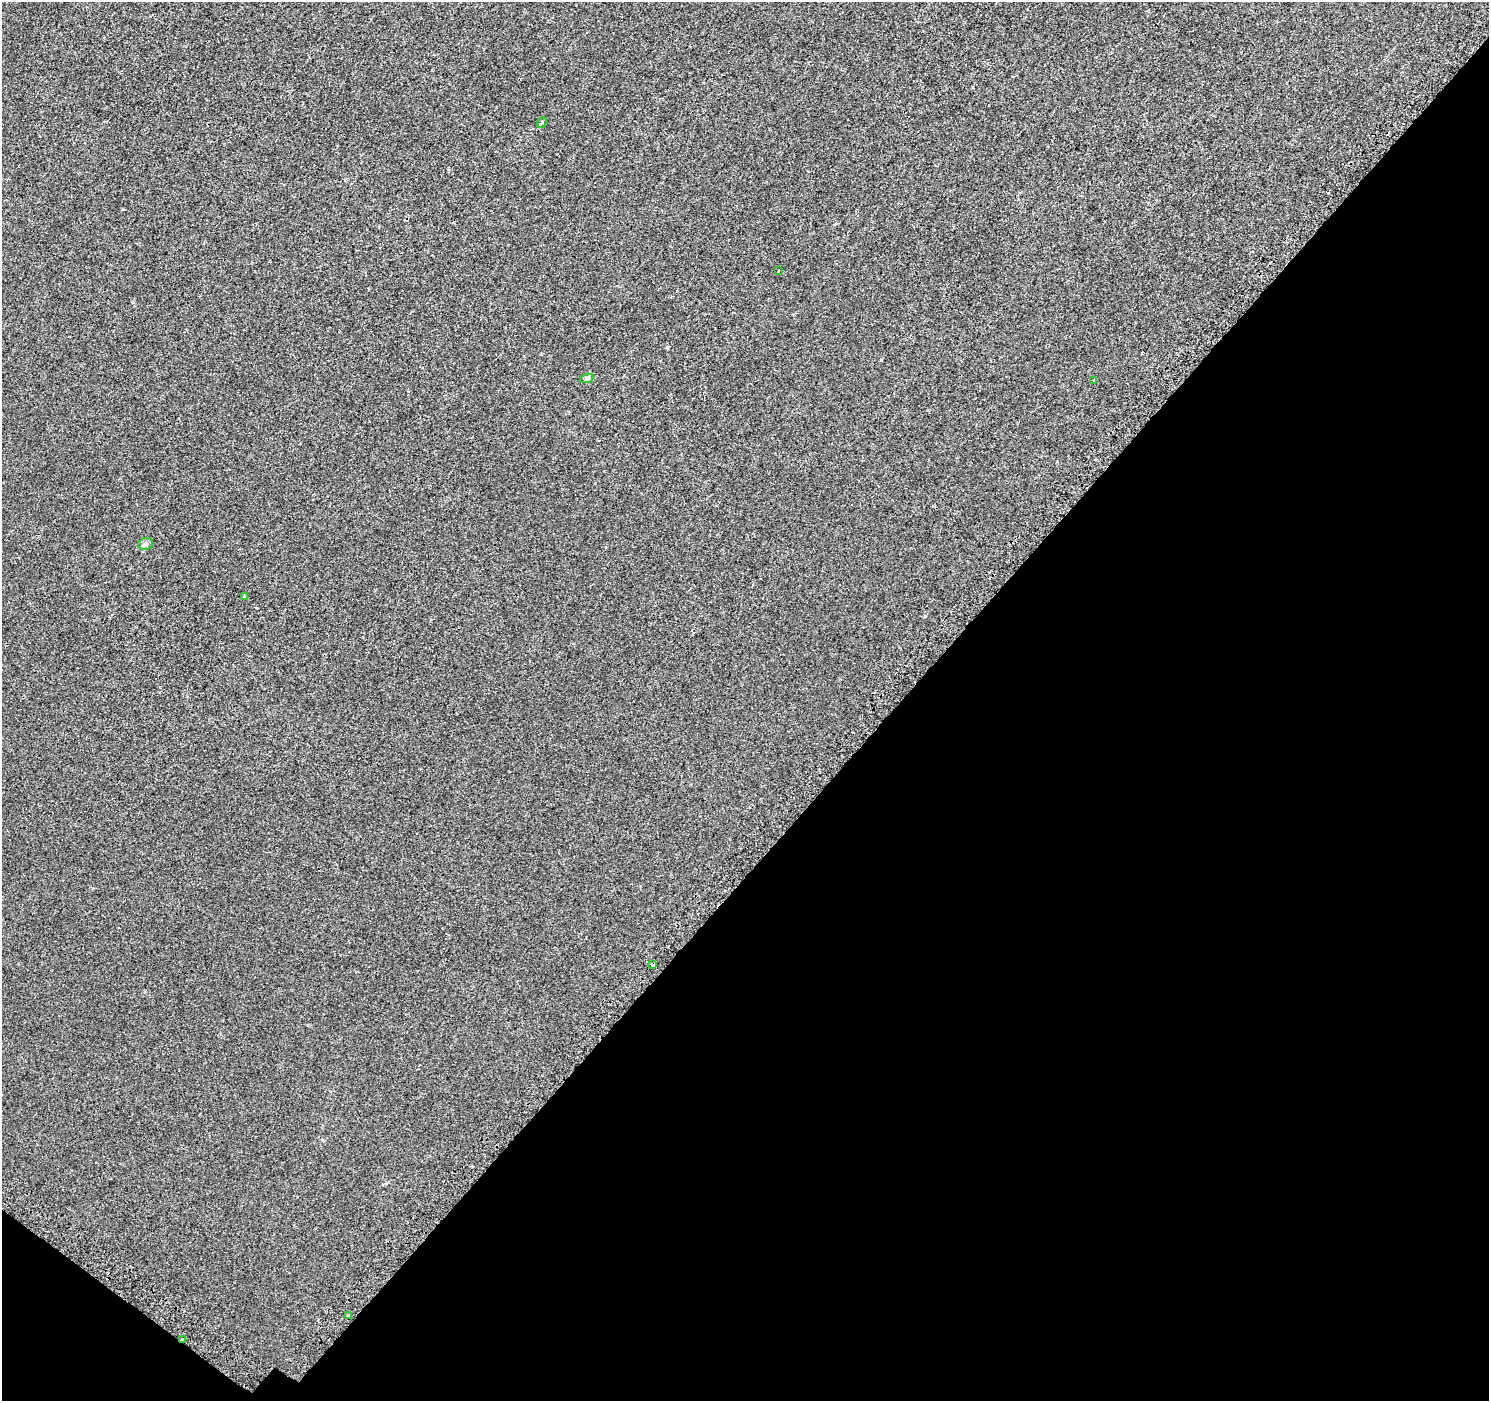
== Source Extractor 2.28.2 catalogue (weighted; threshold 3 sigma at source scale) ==
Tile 15 of 4 x 4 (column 3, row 4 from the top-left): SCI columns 3049-4535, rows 303-1701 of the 6086 x 6114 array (HDU 1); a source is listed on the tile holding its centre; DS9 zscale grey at full resolution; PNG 1491 x 1403 px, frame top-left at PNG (2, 2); each listed source drawn as its Kron ellipse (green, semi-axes under 4 px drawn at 4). Shown black and unused: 41% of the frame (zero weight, under 2 of 3 exposures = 3% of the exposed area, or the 3 px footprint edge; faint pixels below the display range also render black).
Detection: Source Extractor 2.28.2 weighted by HDU 2 'WHT'; one run over the whole footprint, this tile lists its part. Background 0.00109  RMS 0.0056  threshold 0.0252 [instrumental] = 3 sigma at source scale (4.5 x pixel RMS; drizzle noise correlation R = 1.50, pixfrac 1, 0.0396/0.0396 arcsec/px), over >= 5 px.
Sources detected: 10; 1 cosmic-ray / hot-pixel residue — neither listed nor drawn; the other 9 listed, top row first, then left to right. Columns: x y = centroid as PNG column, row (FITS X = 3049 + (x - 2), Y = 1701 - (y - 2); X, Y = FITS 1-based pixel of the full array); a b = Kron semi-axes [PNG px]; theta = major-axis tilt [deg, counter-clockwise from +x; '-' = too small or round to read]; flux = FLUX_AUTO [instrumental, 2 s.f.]
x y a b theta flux
542 122 6 3 47 0.74
778 270 3 2 - 0.53
587 378 7 4 18 0.97
1094 380 3 3 - 1.7
145 544 7 6 - 1.3
244 596 3 3 - 1.1
652 964 4 3 - 2.1
348 1316 3 3 - 4.4
182 1339 3 3 - 3.4
Overlapping masked pixels (flux is a lower limit): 2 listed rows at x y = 652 964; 182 1339